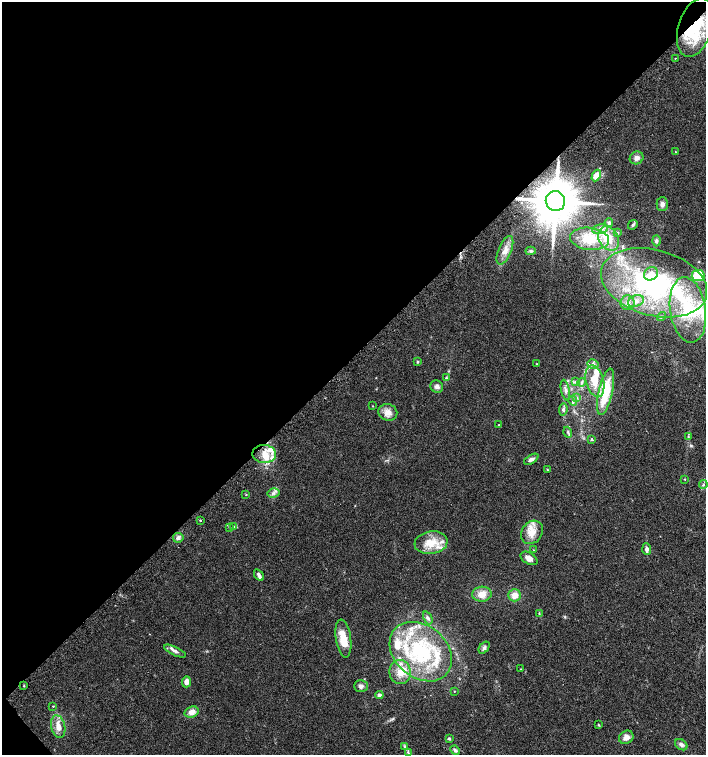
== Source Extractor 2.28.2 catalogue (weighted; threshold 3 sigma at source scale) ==
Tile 5 of 4 x 4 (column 1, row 2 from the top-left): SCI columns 174-1581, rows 3040-4544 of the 6042 x 6072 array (HDU 1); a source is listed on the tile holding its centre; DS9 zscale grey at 2 x 2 block average (1 PNG px = mean of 2 x 2 image px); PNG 708 x 757 px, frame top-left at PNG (2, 2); each listed source drawn as its Kron ellipse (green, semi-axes under 4 px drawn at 4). Shown black and unused: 47% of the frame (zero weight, under 2 of 3 exposures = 2% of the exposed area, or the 3 px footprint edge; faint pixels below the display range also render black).
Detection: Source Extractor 2.28.2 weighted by HDU 2 'WHT'; one run over the whole footprint, this tile lists its part. Background 0.0654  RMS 0.0089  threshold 0.0403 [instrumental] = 3 sigma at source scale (4.5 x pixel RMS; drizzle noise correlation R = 1.50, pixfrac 1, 0.0396/0.0396 arcsec/px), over >= 5 px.
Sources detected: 106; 2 inside a brighter object's white glare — neither listed nor drawn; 20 inside a brighter listed object's ellipse — not listed separately; the other 84 listed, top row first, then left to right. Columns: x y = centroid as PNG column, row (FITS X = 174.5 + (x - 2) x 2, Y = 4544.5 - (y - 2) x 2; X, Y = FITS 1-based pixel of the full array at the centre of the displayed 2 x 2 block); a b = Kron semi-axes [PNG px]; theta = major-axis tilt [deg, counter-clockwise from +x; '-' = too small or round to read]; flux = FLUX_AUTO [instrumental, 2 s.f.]
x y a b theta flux
695 28 30 17 73 150
675 58 2 2 - 0.99
676 152 3 2 - 0.91
637 158 7 6 - 9
596 176 6 4 61 31
555 201 10 9 - 8700
662 204 7 5 89 8
609 223 4 4 - 3.4
633 225 5 3 - 2.8
600 229 8 5 10 8.5
617 233 4 3 - 1.9
609 238 13 9 -61 36
590 239 19 11 -7 46
656 241 5 4 - 4.5
505 250 15 6 68 19
531 251 5 4 - 3.1
651 274 7 6 - 13
698 276 6 5 - 77
654 283 54 33 -15 380
636 301 8 5 23 12
627 303 7 7 - 11
688 310 33 18 -82 130
662 316 4 3 - 2.4
418 362 3 3 - 2.2
537 364 2 2 - 0.82
593 364 5 4 - 5.9
446 378 4 3 - 2.3
595 381 16 9 -76 44
575 382 3 3 - 2.5
582 382 4 3 - 3.4
437 387 6 6 - 7
565 390 10 4 -79 7.3
606 392 24 7 77 76
577 397 3 2 - 2
573 401 5 4 - 4.2
373 406 2 2 - 1.1
563 409 6 4 84 5.2
388 412 9 8 - 16
499 425 2 2 - 1
568 432 5 2 - 3.1
688 437 3 3 - 1.7
592 439 3 2 - 3.4
264 454 12 9 -1 28
531 459 8 4 30 7.1
547 469 4 2 - 1.3
684 479 3 2 - 1.1
703 485 4 3 - 2.9
273 493 6 4 12 7.3
246 495 3 2 - 0.96
200 520 3 2 - 1.7
229 527 3 3 - 1.7
234 527 4 3 - 2.3
532 532 12 10 54 27
178 538 5 5 - 7
431 543 17 11 8 39
647 549 6 3 -86 7.7
533 550 2 2 - 1
529 558 9 5 -31 13
259 575 6 4 -56 5.6
482 594 9 7 5 20
514 595 6 6 - 16
539 613 3 2 - 1.4
428 618 7 4 -64 4.6
343 638 19 7 -82 36
484 648 7 4 51 4.9
175 651 12 4 -25 8.2
421 652 34 26 -40 210
521 669 2 2 - 0.94
400 672 12 10 -80 28
186 682 6 4 88 9.6
24 686 2 2 - 1.6
361 686 7 5 0 7.2
454 691 2 2 - 1.1
379 695 4 3 - 6.8
53 706 3 2 - 1.3
192 712 7 5 19 15
599 725 4 2 - 1.7
58 727 11 7 -77 18
626 737 7 6 - 13
449 738 4 3 - 3.3
681 745 7 5 -35 6.2
405 746 3 3 - 2
455 750 5 3 - 6.1
408 753 4 2 - 2.4
Overlapping masked pixels (flux is a lower limit): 2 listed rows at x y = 695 28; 555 201
Diffuse or blended objects may show on this block-average render without a row.